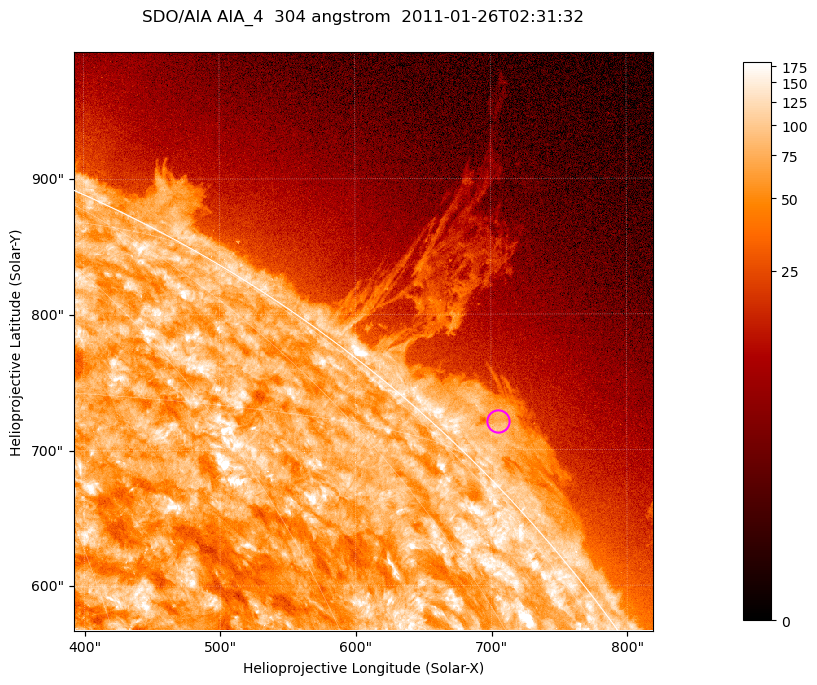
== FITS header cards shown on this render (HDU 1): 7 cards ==
TELESCOP= 'SDO/AIA '           / For AIA: SDO/AIA
INSTRUME= 'AIA_4   '           / For AIA: AIA_ATA1, AIA_ATA2, AIA_ATA3 or AIA_AT
WAVELNTH=                  304 / [angstrom] Wavelength
WAVEUNIT= 'angstrom'           / Wavelength unit: angstrom
DATE-OBS= '2011-01-26T02:31:32.125' / [ISO] Date when observation started; ISO 8
CTYPE1  = 'HPLN-TAN'           / CTYPE1; Typically HPLN
CTYPE2  = 'HPLT-TAN'           / CTYPE2; Typically HPLT

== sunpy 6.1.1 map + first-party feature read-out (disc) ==
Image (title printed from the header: SDO/AIA AIA_4  304 angstrom  2011-01-26T02:31:32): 711 x 711 px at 0.6 arcsec/px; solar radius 975 arcsec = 1624 px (partial field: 2.6% of the solar disc is inside the frame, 42% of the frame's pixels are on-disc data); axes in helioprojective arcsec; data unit not stated in the header (colour bar unlabelled)
Orientation: roll -0.132 deg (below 1 deg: not rotated)
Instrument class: DISC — disc imager (sunpy class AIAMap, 304 A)
Bright regions (active regions / flare kernels): reference = the on-disc median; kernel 7 px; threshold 5 sigma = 124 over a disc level ~74.4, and >= 1.15x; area >= 505 px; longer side >= 9 px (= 5.4 arcsec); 0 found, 0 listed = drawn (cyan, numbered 1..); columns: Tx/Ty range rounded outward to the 2 arcsec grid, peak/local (2 s.f.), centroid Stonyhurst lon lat
Off-limb structures (1.02-1.3 R_sun): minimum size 252 px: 4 found; the strongest spans PA ~310..320 deg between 1.02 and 1.06 R_sun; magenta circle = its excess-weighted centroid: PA ~315 deg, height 1.03 R_sun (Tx ~704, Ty ~722 arcsec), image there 2.7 x the reference